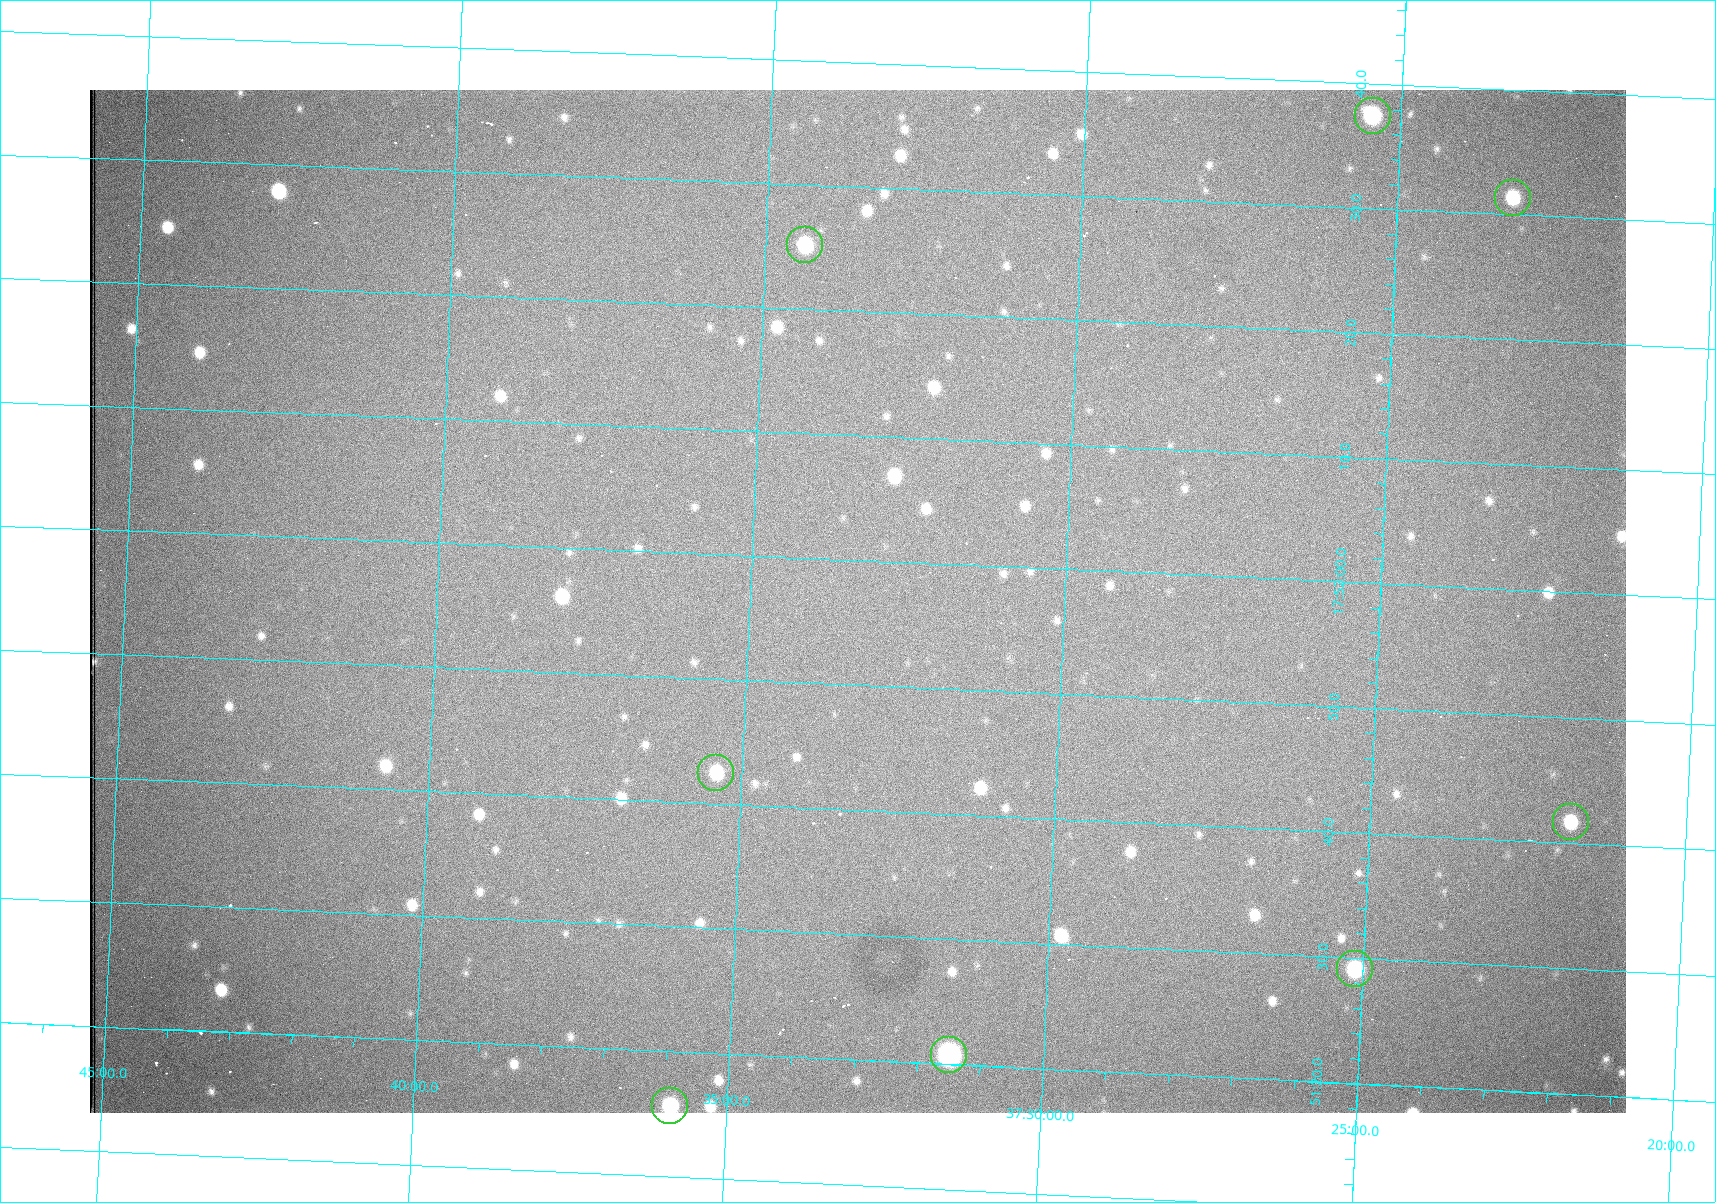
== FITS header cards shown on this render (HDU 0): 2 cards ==
NAXIS1  =                 1536 /fastest changing axis
NAXIS2  =                 1023 /next to fastest changing axis

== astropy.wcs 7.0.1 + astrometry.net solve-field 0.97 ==
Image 1536 x 1023 px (HDU 0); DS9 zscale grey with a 90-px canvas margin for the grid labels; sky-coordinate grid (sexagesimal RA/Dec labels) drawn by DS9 from the SOLVED WCS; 8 Tycho-2 reference stars matched to detected sources circled (green)
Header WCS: RA---TAN/DEC--TAN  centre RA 17:51:57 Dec +37:33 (267.99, +37.55 deg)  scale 0.958 arcsec/px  FOV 24.5' x 16.3'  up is +87 deg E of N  parity flipped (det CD > 0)
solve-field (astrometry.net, Tycho-2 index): VERIFIED the header's WCS against the Tycho-2 star catalogue (8 matches, 0 conflicts) and refined it, rather than solving blind
Solved WCS: RA---TAN-SIP/DEC--TAN-SIP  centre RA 17:51:57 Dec +37:33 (267.99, +37.55 deg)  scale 0.956 arcsec/px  FOV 24.5' x 16.3'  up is +87 deg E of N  parity flipped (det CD > 0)
The solver's refit moves the header's centre by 0.57 arcsec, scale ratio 0.998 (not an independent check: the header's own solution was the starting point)
Tycho-2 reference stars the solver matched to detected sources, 8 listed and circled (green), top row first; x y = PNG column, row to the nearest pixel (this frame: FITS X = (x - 90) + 1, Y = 1023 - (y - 90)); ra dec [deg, ICRS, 3 dp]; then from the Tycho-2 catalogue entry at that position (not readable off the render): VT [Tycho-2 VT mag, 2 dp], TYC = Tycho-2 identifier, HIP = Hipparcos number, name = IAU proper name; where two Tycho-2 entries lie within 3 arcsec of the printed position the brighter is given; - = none
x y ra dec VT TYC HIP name
1373 116 268.156 +37.424 11.25 2620-712-1 - -
1513 198 268.131 +37.386 12.62 2620-526-1 - -
805 245 268.105 +37.573 11.82 3089-995-1 - -
716 773 267.927 +37.590 11.84 3089-1137-1 - -
1571 822 267.924 +37.364 11.94 2620-391-1 - -
1355 969 267.871 +37.419 11.35 2620-812-1 - -
949 1055 267.836 +37.525 9.96 3089-889-1 - -
670 1106 267.815 +37.598 11.54 3089-1081-1 - -